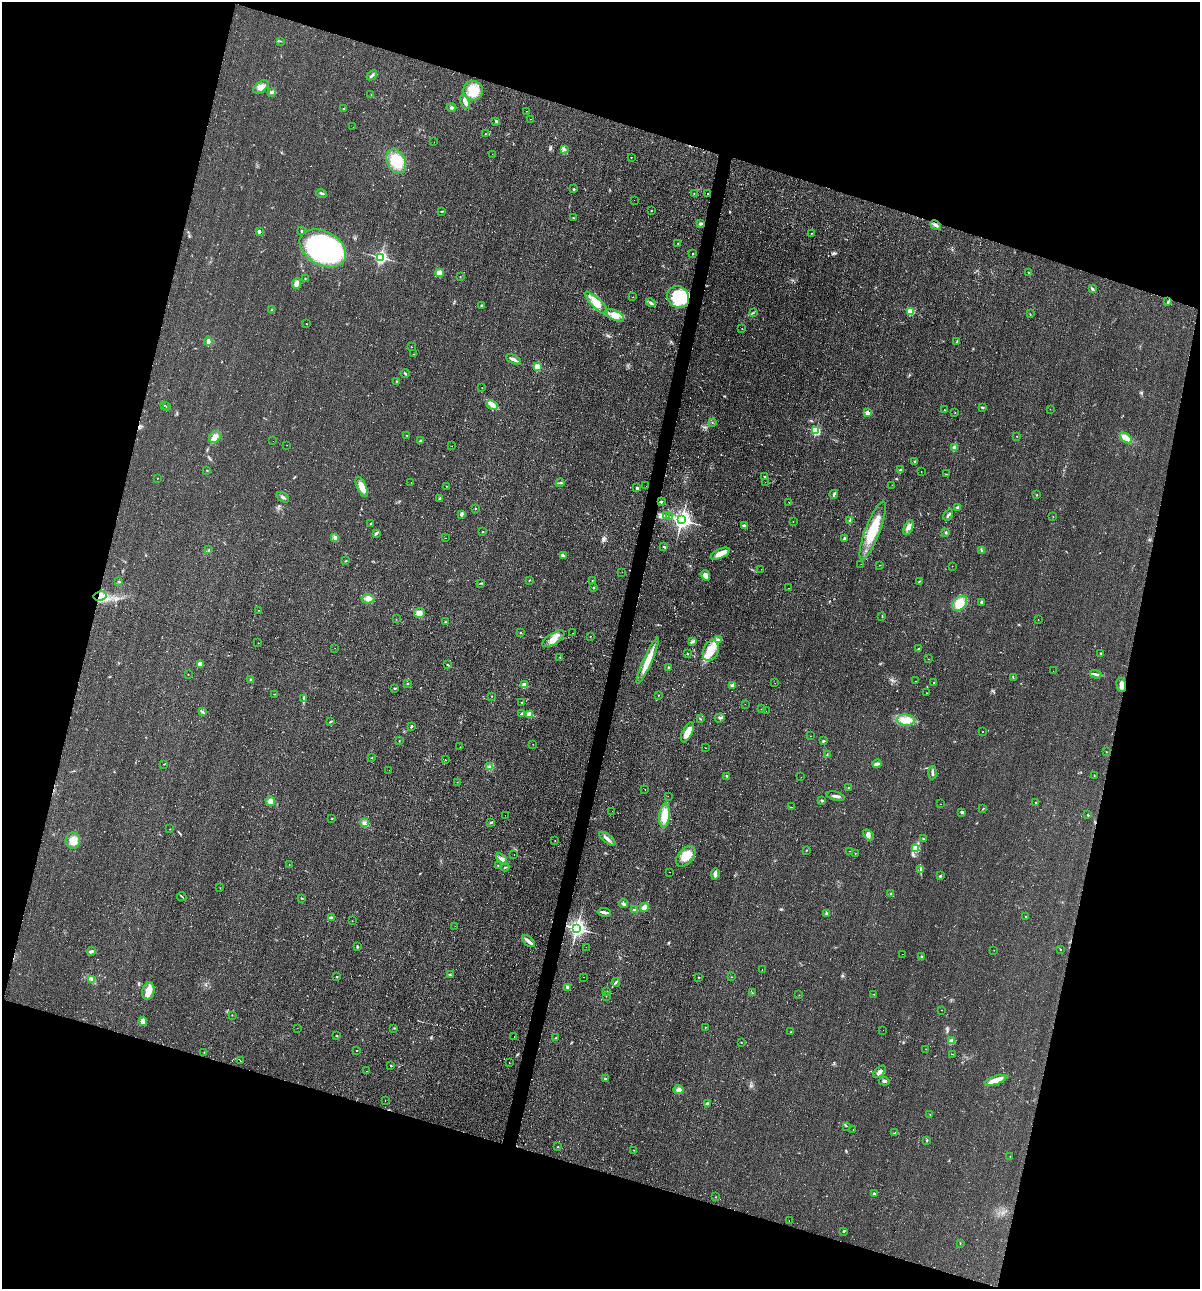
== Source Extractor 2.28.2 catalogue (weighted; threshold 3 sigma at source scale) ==
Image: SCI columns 122-4912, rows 11-5157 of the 5225 x 5189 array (HDU 1 of 3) = the unmasked area's bounding box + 8 px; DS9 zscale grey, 4 x 4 block average (1 PNG px = mean of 4 x 4 image px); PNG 1202 x 1291 px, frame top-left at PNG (2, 2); each listed source drawn as its Kron ellipse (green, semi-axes under 4 px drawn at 4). Shown black and unused: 34% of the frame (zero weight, under 2 of 3 exposures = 1% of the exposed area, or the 3 px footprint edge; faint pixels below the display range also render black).
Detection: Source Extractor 2.28.2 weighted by HDU 2 'WHT'. Background 0.0842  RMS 0.014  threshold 0.0626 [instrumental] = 3 sigma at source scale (4.5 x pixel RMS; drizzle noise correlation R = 1.50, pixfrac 1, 0.05/0.05 arcsec/px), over >= 5 px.
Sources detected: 352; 2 too faint to see at this stretch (4 x 4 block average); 1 inside a brighter object's white glare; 10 cosmic-ray / hot-pixel residue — neither listed nor drawn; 1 inside a brighter listed object's ellipse — not listed separately; the other 338 listed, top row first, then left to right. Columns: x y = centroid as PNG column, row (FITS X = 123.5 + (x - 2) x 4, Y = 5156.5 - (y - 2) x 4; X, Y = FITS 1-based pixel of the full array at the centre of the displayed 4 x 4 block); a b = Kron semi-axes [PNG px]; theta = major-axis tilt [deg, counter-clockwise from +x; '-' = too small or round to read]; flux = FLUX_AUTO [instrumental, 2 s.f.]
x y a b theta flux
281 41 2 2 - 3.4
372 75 6 2 42 13
261 87 9 5 36 51
473 91 10 9 - 170
272 92 2 2 - 7.5
371 94 2 2 - 2.4
465 102 8 3 -68 43
451 107 5 3 - 12
343 109 2 2 - 3.2
527 111 2 2 - 1.9
530 119 2 2 - 1.3
496 121 3 2 - 8.8
353 127 2 2 - 5.5
485 134 2 2 - 2.6
434 142 2 2 - 3.2
564 149 2 2 - 5.2
492 154 2 2 - 9.7
631 157 2 2 - 4.7
396 161 12 9 -60 220
574 189 2 2 - 20
322 193 5 2 - 14
694 193 2 2 - 2.1
708 194 2 2 - 12
634 200 2 2 - 3
442 211 4 2 - 7.2
651 211 2 2 - 4.9
573 218 2 2 - 4
700 224 3 3 - 15
935 225 5 3 - 19
259 231 2 2 - 67
301 231 3 2 - 7.4
812 233 2 2 - 3.3
678 243 2 2 - 7.2
323 248 25 16 -29 1900
693 254 2 2 - 4.1
381 257 2 2 - 2000
439 273 4 4 - 74
1029 273 3 2 - 5.3
460 276 2 2 - 3.3
305 279 2 2 - 2.6
296 283 6 4 69 25
1092 289 4 2 - 14
633 297 2 2 - 2.2
678 297 11 10 - 390
1168 302 3 2 - 7.7
596 303 15 5 -44 90
651 303 5 2 - 14
481 305 3 2 - 5.4
271 310 2 2 - 2.5
911 311 2 2 - 400
753 313 3 2 - 5.3
1030 314 2 2 - 1.9
615 315 10 5 -28 65
306 324 2 2 - 3.9
742 328 2 2 - 1.5
208 341 4 4 - 20
957 341 3 2 - 3.7
411 347 2 2 - 6.3
413 354 2 2 - 2.7
514 359 8 2 -27 33
537 367 2 2 - 410
405 373 4 2 - 10
397 381 2 2 - 3.3
482 388 2 2 - 2
164 405 2 2 - 2.9
492 405 6 4 -25 36
167 407 2 2 - 5.2
982 407 3 2 - 8.8
1050 409 2 2 - 1.3
945 410 2 2 - 2
867 413 2 2 - 140
955 413 2 2 - 2.8
712 422 2 2 - 2.5
816 431 2 2 - 700
406 435 2 2 - 2
1017 436 2 2 - 3
215 437 6 5 - 40
1126 438 7 3 -35 100
273 441 2 2 - 1.2
420 441 3 2 - 6.8
287 445 2 2 - 4.6
452 446 2 2 - 1.7
954 448 3 3 - 33
915 461 3 2 - 5.1
207 470 2 2 - 2.2
900 470 3 2 - 14
921 471 2 2 - 2
946 474 2 2 - 2
764 476 2 2 - 22
157 478 2 2 - 3.5
411 482 2 2 - 7.8
765 482 2 2 - 4.5
560 483 4 2 - 9.2
892 485 2 2 - 1.4
446 486 2 2 - 2.6
646 486 2 2 - 2.2
362 487 11 4 -66 87
637 488 2 2 - 36
834 494 4 2 - 13
1037 495 2 2 - 4.4
283 497 7 3 -34 20
440 499 3 3 - 13
661 502 2 2 - 9.1
789 502 2 2 - 21
958 507 3 2 - 16
476 508 2 2 - 4.4
461 514 3 2 - 27
948 515 6 2 60 19
666 516 2 2 - 3.5
670 517 2 2 - 3.1
1053 517 2 2 - 3.9
682 520 3 3 - 4200
850 520 3 2 - 9.3
793 521 2 2 - 2.5
371 524 3 2 - 12
744 525 3 2 - 8.7
908 527 8 4 65 40
873 530 31 7 69 250
483 532 2 2 - 11
376 533 4 2 - 10
946 533 3 2 - 6.6
335 538 4 3 - 20
445 538 2 2 - 4.3
844 539 4 2 - 9.6
664 547 3 2 - 7
209 550 2 2 - 5.1
982 550 2 2 - 7.9
720 554 10 4 24 76
564 556 3 2 - 9.1
346 561 2 2 - 3.9
861 564 2 2 - 4.1
880 565 2 2 - 3.2
952 566 2 2 - 1.9
761 569 2 2 - 3.4
622 572 2 2 - 2.2
705 575 5 4 - 51
529 580 2 2 - 3.9
592 580 2 2 - 2.7
119 581 3 2 - 7.3
919 581 2 2 - 4
481 583 2 2 - 6.4
593 588 2 2 - 8.1
789 588 2 2 - 4.1
100 596 6 4 12 51
368 599 6 4 -2 39
960 603 9 6 47 120
981 603 3 2 - 6.8
258 610 2 2 - 2
419 613 5 5 - 35
882 616 2 2 - 3.5
396 619 2 2 - 2.1
1038 620 2 2 - 62
445 622 2 2 - 20
520 633 2 2 - 4.2
573 633 2 2 - 1.7
590 636 2 2 - 1.9
553 639 13 5 32 73
719 640 3 3 - 16
692 642 3 2 - 9
258 643 2 2 - 3.3
335 648 2 2 - 6.9
919 648 3 2 - 5.7
711 651 11 7 66 180
1101 653 2 2 - 5.7
688 654 2 2 - 3.4
560 657 3 2 - 6.6
928 659 2 2 - 1.8
648 661 25 4 66 130
200 664 3 3 - 43
448 665 3 2 - 10
668 667 2 2 - 4.8
1053 671 2 2 - 7.2
188 674 2 2 - 3.9
1096 674 6 2 -18 19
1013 678 2 2 - 2.9
251 680 3 3 - 15
915 681 2 2 - 2
934 682 2 2 - 4.5
408 683 2 2 - 8.4
775 683 2 2 - 1.9
524 685 2 2 - 190
733 685 3 2 - 24
1121 685 7 4 -78 42
395 688 3 2 - 6.5
926 693 2 2 - 1.9
275 694 2 2 - 2.5
658 695 2 2 - 2.7
492 696 2 2 - 3
304 699 3 2 - 12
522 702 2 2 - 3.2
745 704 2 2 - 4.7
761 709 2 2 - 2.6
202 711 3 2 - 10
766 711 2 2 - 2.4
522 713 2 2 - 14
529 714 2 2 - 250
720 718 5 2 - 9.3
701 719 3 2 - 4.8
906 720 9 5 -5 75
330 722 4 2 - 7.8
411 726 2 2 - 32
687 732 11 5 64 75
983 732 2 2 - 3.6
810 736 2 2 - 1.4
399 741 3 2 - 3
823 741 3 2 - 12
533 744 2 2 - 1.8
460 747 2 2 - 5.1
705 748 2 2 - 7.4
1106 751 2 2 - 2.1
827 755 2 2 - 4.6
372 758 2 2 - 2.6
445 760 2 2 - 1.9
163 764 2 2 - 1.9
877 764 4 3 - 18
490 767 4 3 - 19
389 770 2 2 - 1.2
933 773 6 2 87 18
1094 775 2 2 - 3.9
727 776 3 2 - 11
801 777 2 2 - 6.4
457 782 2 2 - 2.4
849 787 3 2 - 4.4
645 790 2 2 - 2.1
668 796 2 2 - 3.8
836 796 9 2 -15 26
270 801 5 4 - 40
822 801 3 2 - 11
1036 802 2 2 - 10
941 804 2 2 - 1.4
791 807 3 2 - 3.9
983 809 2 2 - 3.3
612 811 2 2 - 3.6
962 812 3 3 - 12
505 815 2 2 - 1.1
665 815 12 5 84 150
1088 815 2 2 - 8.1
332 818 2 2 - 2.8
491 822 3 2 - 6.3
364 823 3 3 - 16
170 829 2 2 - 1.5
868 835 6 4 -44 29
923 838 2 2 - 3.3
607 839 10 3 -39 30
555 840 2 2 - 3.9
73 841 8 7 - 87
915 848 2 2 - 5.9
806 850 2 2 - 3.2
849 851 2 2 - 21
855 853 2 2 - 2.9
514 855 2 2 - 1.6
686 856 12 7 49 140
502 859 6 4 -53 29
289 865 2 2 - 2.5
498 865 2 2 - 6.4
505 867 4 2 - 6.7
921 870 2 2 - 5
670 872 2 2 - 12
715 874 6 3 84 30
940 876 2 2 - 4.3
220 888 2 2 - 1.6
891 894 2 2 - 4.8
182 896 5 2 - 6.7
302 898 3 2 - 6.1
624 904 4 3 - 16
644 907 4 2 - 54
635 910 3 2 - 11
604 912 7 2 -10 41
826 914 3 2 - 7.4
1026 916 2 2 - 3.4
331 918 4 2 - 26
352 921 2 2 - 2
455 926 2 2 - 1.4
577 928 3 3 - 3600
529 941 7 2 -40 45
357 946 3 2 - 7.3
586 947 2 2 - 2.2
1060 949 2 2 - 3.9
994 950 2 2 - 1.6
91 951 5 3 - 15
902 954 2 2 - 1.6
922 957 3 2 - 8.8
762 969 2 2 - 1.7
450 975 2 2 - 4.2
336 977 2 2 - 3.1
584 977 2 2 - 4.9
699 977 2 2 - 12
732 977 2 2 - 2.7
91 979 3 2 - 9.4
616 982 4 2 - 12
568 987 3 3 - 26
148 991 9 6 74 89
607 991 2 2 - 1.5
752 993 2 2 - 6.1
874 994 2 2 - 3.2
799 995 2 2 - 2.4
606 996 2 2 - 1.9
941 1010 2 2 - 2.1
232 1015 2 2 - 2.6
143 1021 4 3 - 46
706 1027 2 2 - 3.3
297 1028 2 2 - 7
394 1028 2 2 - 4.4
883 1030 2 2 - 1.2
791 1032 2 2 - 3.2
337 1036 2 2 - 3.9
514 1036 2 2 - 5.4
556 1038 2 2 - 10
952 1041 4 3 - 25
741 1043 2 2 - 2.8
926 1049 2 2 - 1.6
357 1050 2 2 - 49
204 1053 2 2 - 3.4
952 1054 2 2 - 2.4
240 1061 2 2 - 2
509 1063 2 2 - 4.1
391 1066 2 2 - 15
367 1071 2 2 - 1.7
879 1072 8 4 45 32
605 1079 2 2 - 20
995 1080 11 3 17 110
884 1081 5 3 - 17
679 1090 5 4 - 25
385 1101 2 2 - 2.4
708 1104 3 2 - 8.2
930 1114 2 2 - 2.6
847 1126 2 2 - 2.6
853 1129 2 2 - 4.6
895 1133 2 2 - 2.9
927 1140 3 2 - 5.8
558 1146 2 2 - 2.8
634 1150 2 2 - 2.2
1010 1156 2 2 - 3.4
874 1194 2 2 - 29
715 1197 2 2 - 3.5
789 1220 2 2 - 2.9
844 1231 2 2 - 5.5
960 1243 2 2 - 2.8
Overlapping masked pixels (flux is a lower limit): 4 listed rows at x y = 678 297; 100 596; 1121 685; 577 928
Diffuse or blended objects may show on this block-average render without a row.